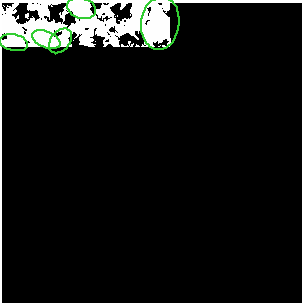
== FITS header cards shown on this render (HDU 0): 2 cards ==
NAXIS1  =                  300
NAXIS2  =                  300

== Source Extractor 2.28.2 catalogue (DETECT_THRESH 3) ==
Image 300 x 300 px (HDU 0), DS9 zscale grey, 1 PNG px = 1 image px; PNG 304 x 304 px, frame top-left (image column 1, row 300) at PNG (2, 3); each listed source drawn as its Kron ellipse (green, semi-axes under 4 px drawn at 4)
Background 0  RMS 0.32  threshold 0.957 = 3 sigma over >= 5 px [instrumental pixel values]
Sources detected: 5; all 5 listed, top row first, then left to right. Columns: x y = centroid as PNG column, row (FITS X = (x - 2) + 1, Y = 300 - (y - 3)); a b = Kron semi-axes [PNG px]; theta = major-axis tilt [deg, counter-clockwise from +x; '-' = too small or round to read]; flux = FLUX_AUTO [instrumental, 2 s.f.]
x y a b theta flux
81 8 15 10 -19 190
160 23 27 19 83 560
46 39 15 8 -22 170
60 41 14 9 51 130
14 43 14 8 -11 110